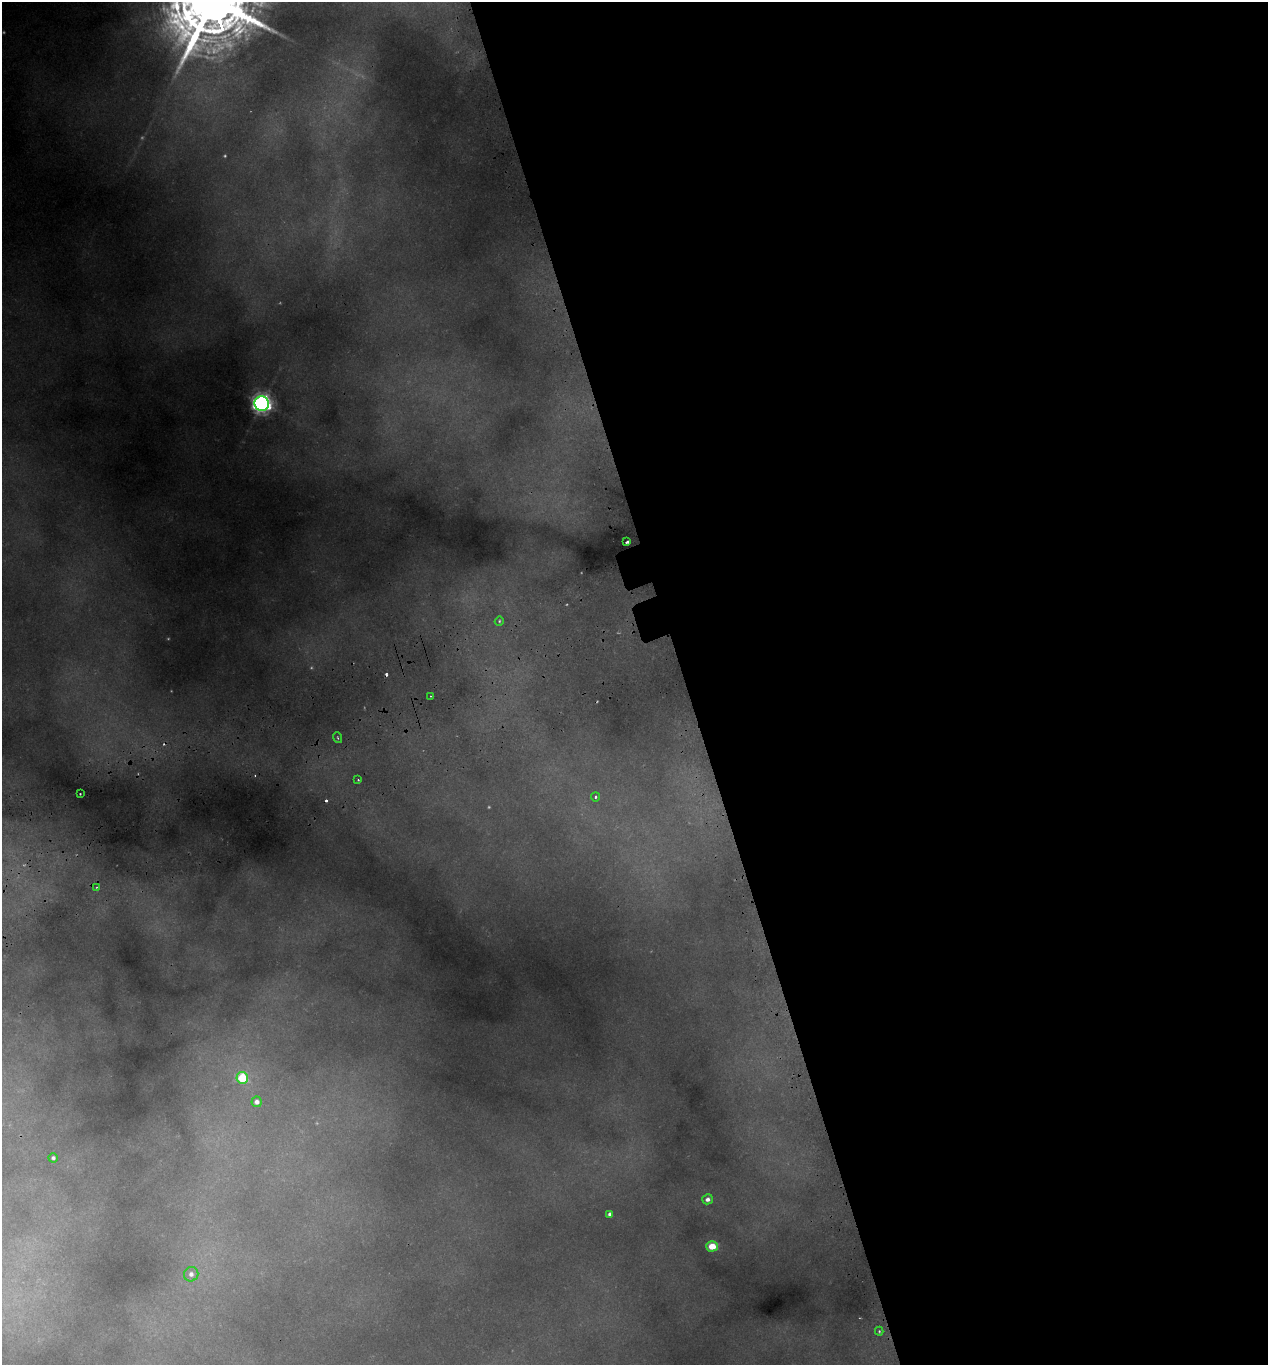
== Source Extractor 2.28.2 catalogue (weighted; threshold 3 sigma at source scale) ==
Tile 8 of 4 x 4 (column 4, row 2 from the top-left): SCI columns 3924-5189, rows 2789-4151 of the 5369 x 5573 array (HDU 1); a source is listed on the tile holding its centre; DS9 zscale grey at full resolution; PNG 1270 x 1367 px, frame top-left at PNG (2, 2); each listed source drawn as its Kron ellipse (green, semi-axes under 4 px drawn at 4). Shown black and unused: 46% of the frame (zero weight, under 2 of 3 exposures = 4% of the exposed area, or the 3 px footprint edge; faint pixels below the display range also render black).
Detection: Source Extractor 2.28.2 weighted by HDU 2 'WHT'; one run over the whole footprint, this tile lists its part. Background 0.145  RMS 0.0072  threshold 0.0323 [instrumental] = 3 sigma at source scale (4.5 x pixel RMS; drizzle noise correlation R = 1.50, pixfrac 1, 0.0396/0.0396 arcsec/px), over >= 5 px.
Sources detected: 28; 7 too faint to see at this stretch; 4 cosmic-ray / hot-pixel residue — neither listed nor drawn; the other 17 listed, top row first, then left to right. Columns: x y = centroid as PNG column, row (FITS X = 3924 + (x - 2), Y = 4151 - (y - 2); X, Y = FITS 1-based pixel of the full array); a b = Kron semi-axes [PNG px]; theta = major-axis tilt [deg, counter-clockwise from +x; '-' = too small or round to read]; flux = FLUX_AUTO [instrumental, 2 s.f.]
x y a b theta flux
262 403 7 7 - 440
627 542 3 3 - 3
499 621 5 4 - 1.1
430 696 3 2 - 0.59
338 738 6 2 -71 0.81
358 780 4 3 - 0.69
80 794 2 2 - 0.47
595 797 4 4 - 1.6
97 887 4 3 - 0.75
242 1078 6 6 - 50
257 1102 5 5 - 4.5
53 1158 5 4 - 2
708 1199 5 4 - 3
610 1214 4 4 - 2.4
712 1246 6 5 - 12
191 1274 7 7 - 4
879 1331 4 4 - 1.1
Unlisted compact peaks at least as high as the median listed source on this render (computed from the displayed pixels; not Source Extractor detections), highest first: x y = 261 25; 184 57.